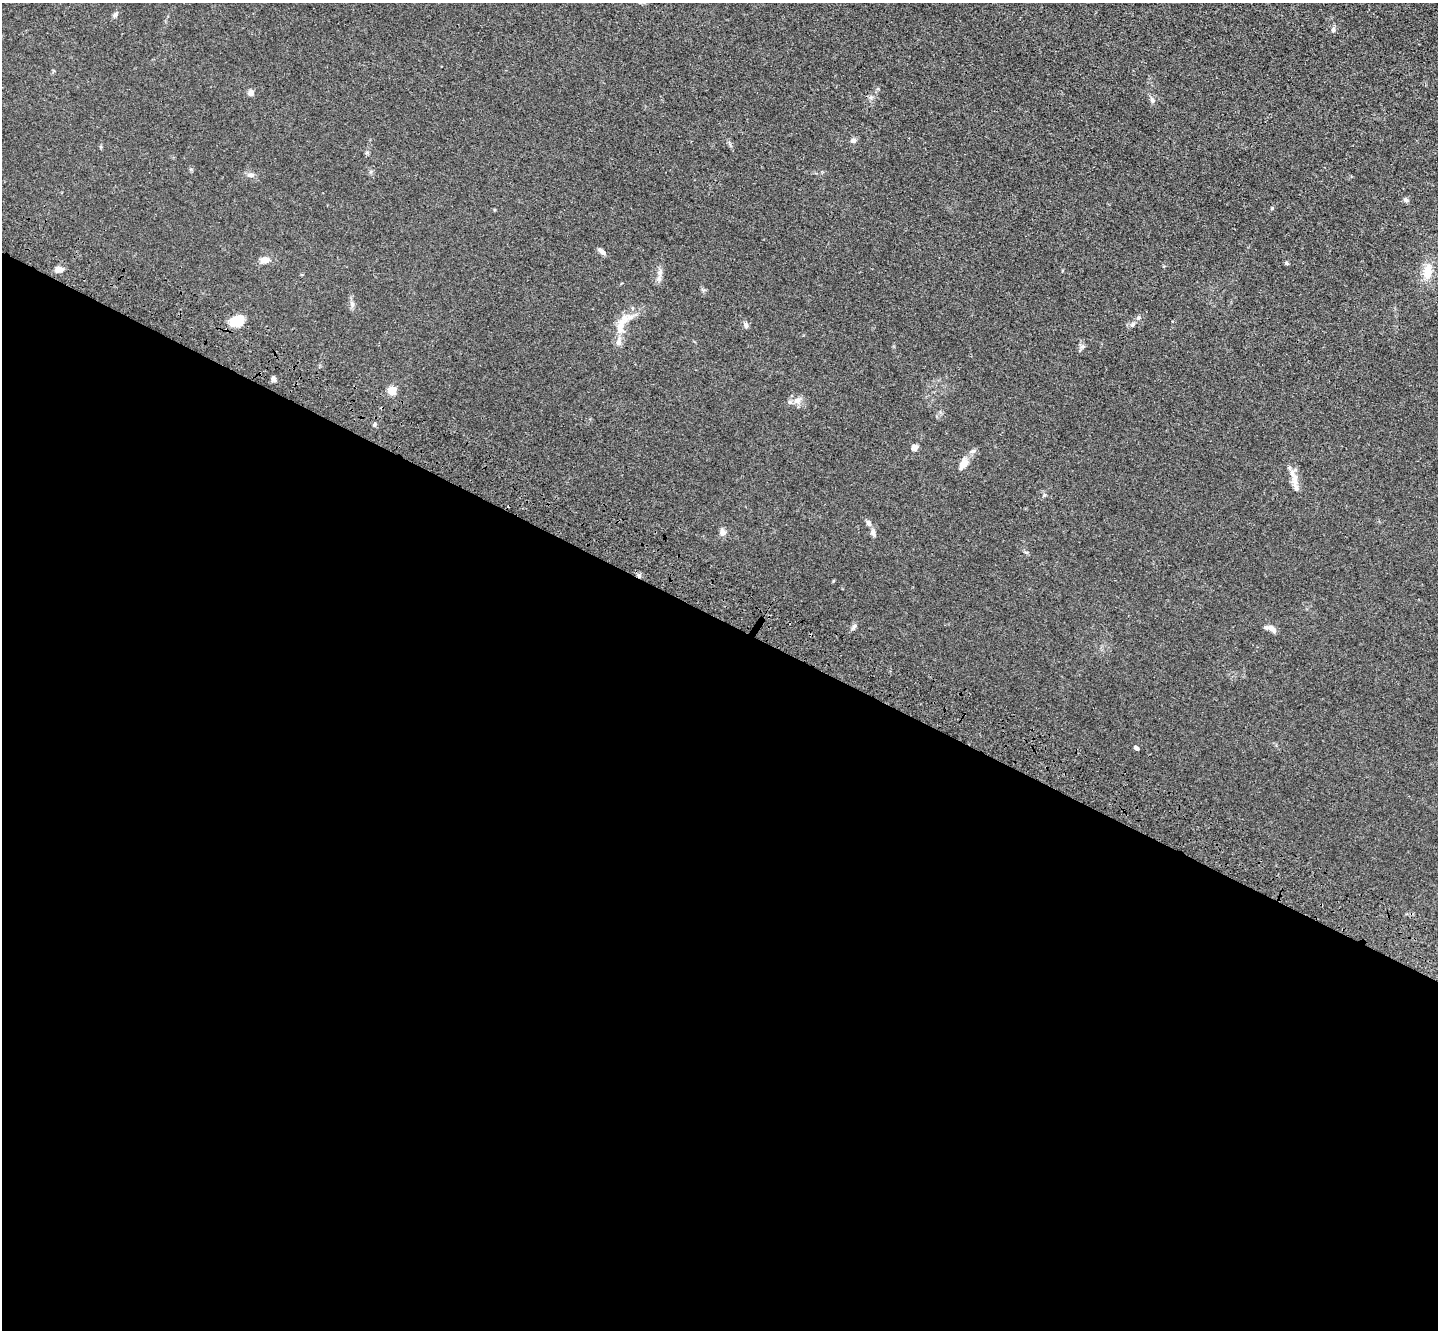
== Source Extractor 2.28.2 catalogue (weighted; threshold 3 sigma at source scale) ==
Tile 14 of 4 x 4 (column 2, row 4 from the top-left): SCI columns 1488-2923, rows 374-1701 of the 5849 x 5918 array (HDU 1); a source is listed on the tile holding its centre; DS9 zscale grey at full resolution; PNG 1440 x 1332 px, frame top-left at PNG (2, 3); no overlay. Shown black and unused: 54% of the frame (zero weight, under 3 of 4 exposures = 5% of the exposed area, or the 3 px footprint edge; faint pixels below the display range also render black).
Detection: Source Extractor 2.28.2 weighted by HDU 2 'WHT'; one run over the whole footprint, this tile lists its part. Background 0.0331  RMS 0.0043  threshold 0.0194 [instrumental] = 3 sigma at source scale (4.5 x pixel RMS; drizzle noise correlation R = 1.50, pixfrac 1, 0.05/0.05 arcsec/px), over >= 5 px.
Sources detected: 37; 1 cosmic-ray / hot-pixel residue — not listed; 1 inside a brighter listed object's ellipse — not listed separately; the other 35 listed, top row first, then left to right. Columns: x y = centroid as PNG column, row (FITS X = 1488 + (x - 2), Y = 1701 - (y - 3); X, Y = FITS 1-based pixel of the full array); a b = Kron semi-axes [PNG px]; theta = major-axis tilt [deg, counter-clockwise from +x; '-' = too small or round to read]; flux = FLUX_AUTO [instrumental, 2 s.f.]
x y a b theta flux
115 15 8 5 43 0.99
1333 30 7 6 - 1.1
251 92 7 7 - 1.5
1152 100 9 6 -64 1.3
853 141 8 6 13 1.2
367 153 6 4 1 0.56
250 175 10 6 -6 1.4
1406 200 7 5 -75 0.89
1272 208 5 4 - 0.44
602 251 10 5 -44 1.6
265 260 12 8 13 3
1287 263 5 4 - 0.6
59 269 9 6 -2 2.5
1427 271 19 11 81 6.8
660 272 12 5 79 2
352 304 9 6 -90 1.3
1138 318 7 5 0 0.92
237 321 12 9 20 12
621 324 35 11 67 7.9
746 325 8 5 -77 1.2
1083 346 7 4 18 0.78
273 379 6 5 - 1.1
392 391 5 5 - 17
797 401 10 8 11 2.6
374 424 6 4 89 0.58
914 447 7 7 - 1.7
963 464 16 10 57 3.6
1295 478 20 9 87 4.1
1044 495 6 4 72 0.56
868 523 9 6 -63 1.3
722 532 8 6 -70 2.2
873 533 11 6 -76 1.4
854 627 9 5 63 0.96
1271 628 13 7 -28 2.4
1136 748 5 4 - 1